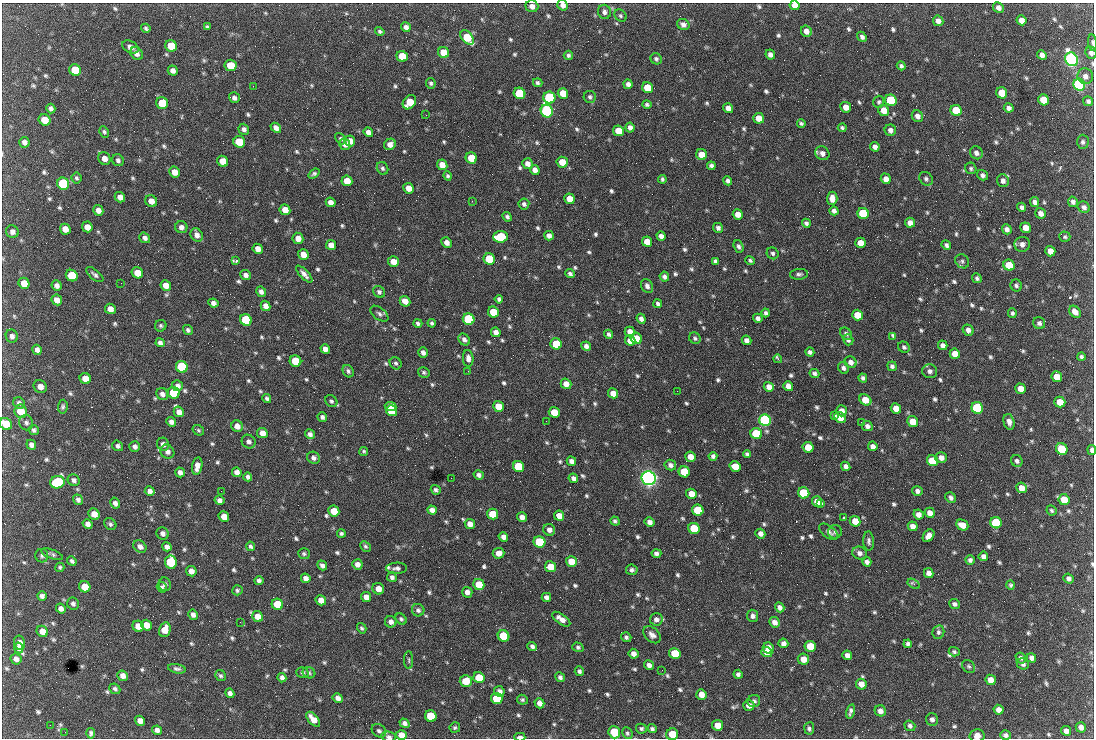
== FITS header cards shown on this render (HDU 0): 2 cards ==
NAXIS1  =                 1092 /fastest changing axis
NAXIS2  =                  736 /next to fastest changing axis

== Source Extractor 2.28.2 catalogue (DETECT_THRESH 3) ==
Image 1092 x 736 px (HDU 0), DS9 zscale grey, 1 PNG px = 1 image px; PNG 1096 x 740 px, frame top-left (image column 1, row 736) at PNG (2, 3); each listed source drawn as its Kron ellipse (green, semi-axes under 4 px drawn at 4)
Background 1530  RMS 37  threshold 110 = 3 sigma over >= 5 px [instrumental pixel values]
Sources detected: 807; of the 807, the 500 brightest by FLUX_AUTO listed and drawn (307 fainter detections omitted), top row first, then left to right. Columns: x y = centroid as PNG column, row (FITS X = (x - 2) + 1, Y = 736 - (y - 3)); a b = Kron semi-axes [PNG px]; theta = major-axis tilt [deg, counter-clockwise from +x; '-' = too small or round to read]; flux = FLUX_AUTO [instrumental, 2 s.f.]
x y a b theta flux
563 5 5 5 - 1.2e+04
795 5 5 4 - 1.9e+04
532 6 6 6 - 1.3e+04
998 8 6 5 - 1.0e+04
604 12 7 6 - 7.7e+03
620 16 7 5 -46 5.0e+03
1021 20 5 4 - 1.7e+04
938 21 5 5 - 1.2e+04
683 24 6 5 - 9.8e+03
208 26 3 3 - 8.5e+03
406 27 5 4 - 9.3e+03
146 28 5 3 - 5.1e+03
380 31 5 4 - 5.1e+03
806 31 6 5 - 1.3e+04
862 37 5 4 - 7.7e+03
467 38 8 5 -50 8.8e+04
1092 43 8 3 -84 5.0e+03
171 46 6 5 - 7.5e+04
130 47 9 5 -28 1.1e+04
444 52 6 5 - 5.3e+04
137 53 7 5 -51 1.1e+04
1091 53 6 5 - 9.0e+03
568 55 5 4 - 5.2e+03
770 55 5 4 - 1.1e+04
1042 55 5 4 - 1.2e+04
402 56 6 5 - 5.7e+04
656 59 6 5 - 5.9e+03
1072 59 7 6 - 1.3e+06
230 65 6 5 - 5.0e+04
901 66 4 4 - 5.5e+03
75 70 6 5 - 7.6e+04
173 70 5 5 - 1.1e+04
1085 76 8 7 - 1.4e+04
431 83 5 4 - 5.2e+03
538 83 5 4 - 5.4e+03
628 84 5 4 - 1.0e+04
1079 85 6 5 - 8.5e+05
253 86 2 2 - 1.9e+04
648 88 6 5 - 6.1e+04
520 93 6 5 - 1.7e+05
563 93 5 5 - 3.9e+04
1002 93 6 5 - 5.8e+04
590 97 6 6 - 5.4e+03
234 98 6 5 - 7.9e+03
549 98 6 6 - 2.8e+05
891 100 6 5 - 2.0e+05
1044 100 6 5 - 6.1e+04
1088 101 5 5 - 6.7e+03
409 102 8 6 49 5.1e+04
879 102 6 5 - 4.8e+03
162 103 6 5 - 7.7e+04
647 105 5 4 - 5.1e+03
846 107 5 5 - 2.1e+04
728 108 5 5 - 1.6e+04
1009 108 5 4 - 1.0e+04
51 109 5 4 - 7.5e+03
884 110 6 5 - 2.7e+04
956 110 6 5 - 9.3e+04
547 111 6 6 - 5.9e+05
426 115 2 2 - 6.3e+03
917 116 6 5 - 1.2e+04
759 118 5 5 - 3.3e+04
45 120 6 5 - 3.9e+04
801 123 4 4 - 4.7e+03
630 127 5 4 - 9.0e+03
276 128 6 4 -41 1.1e+04
842 128 4 3 - 4.7e+03
244 129 6 5 - 8.1e+03
890 130 6 5 - 1.1e+04
618 131 5 5 - 4.3e+04
104 132 6 4 -60 5.1e+03
368 132 5 4 - 1.2e+04
341 139 6 4 -49 4.6e+03
350 141 5 5 - 2.1e+04
24 142 5 5 - 9.3e+03
239 142 6 5 - 6.5e+04
1083 142 7 6 - 6.8e+03
345 144 6 5 - 1.4e+04
390 144 6 5 - 1.5e+04
875 147 5 4 - 9.5e+03
822 153 7 6 - 1.3e+04
976 153 7 6 - 1.0e+04
702 155 5 5 - 3.2e+04
104 158 6 6 - 1.6e+04
471 158 6 5 - 5.3e+04
118 160 6 5 - 6.6e+03
223 161 6 5 - 4.0e+04
562 162 5 5 - 3.5e+04
527 164 5 5 - 1.3e+04
442 165 5 5 - 2.7e+04
711 166 4 4 - 7.0e+03
383 168 6 5 - 5.3e+03
971 168 6 5 - 4.9e+03
535 170 5 4 - 1.2e+04
174 172 5 5 - 2.3e+04
314 174 6 4 38 5.7e+03
983 175 6 5 - 7.5e+03
448 176 5 4 - 4.9e+03
76 178 5 5 - 4.8e+03
662 179 4 3 - 4.7e+03
886 179 5 5 - 1.6e+04
926 179 7 6 - 6.7e+03
347 181 5 5 - 2.8e+04
728 181 5 4 - 7.1e+03
1003 181 6 5 - 1.0e+04
63 184 6 6 - 2.7e+05
409 188 5 5 - 2.3e+04
120 197 5 5 - 1.6e+04
832 198 6 5 - 1.7e+04
570 199 5 5 - 2.9e+04
151 201 6 5 - 1.8e+04
472 201 2 2 - 6.5e+03
331 202 5 4 - 1.3e+04
1035 202 5 4 - 1.0e+04
1073 202 5 4 - 7.8e+03
524 204 5 5 - 7.1e+03
1022 207 5 4 - 7.4e+03
1084 207 6 5 - 8.4e+03
98 210 5 5 - 1.2e+04
285 210 5 5 - 2.2e+04
834 211 5 4 - 7.9e+03
863 213 6 5 - 1.5e+05
1041 213 5 5 - 1.3e+04
738 214 5 5 - 1.8e+04
507 217 5 4 - 5.9e+03
806 223 4 4 - 6.4e+03
910 223 5 4 - 1.4e+04
87 227 5 5 - 2.0e+04
181 227 6 6 - 1.2e+04
718 228 5 5 - 8.0e+03
1026 228 5 5 - 2.5e+04
65 229 6 5 - 2.0e+04
1007 229 5 4 - 1.1e+04
12 232 6 6 - 1.0e+04
197 235 7 5 -57 1.3e+04
549 236 5 4 - 1.1e+04
661 236 5 4 - 1.1e+04
501 237 7 5 3 1.7e+05
1065 237 5 5 - 4.8e+03
145 238 6 5 - 8.4e+03
298 238 6 5 - 1.9e+04
447 242 5 5 - 1.3e+04
647 242 5 5 - 3.4e+04
861 243 5 5 - 3.3e+04
1022 244 8 7 - 1.2e+04
331 245 5 5 - 1.8e+04
946 245 5 4 - 7.1e+03
739 246 6 4 -69 6.5e+03
258 249 5 5 - 1.7e+04
1050 251 5 5 - 2.6e+04
773 253 6 5 - 6.3e+03
303 255 5 5 - 2.3e+04
489 259 6 5 - 1.5e+05
750 260 5 3 - 4.7e+03
236 261 3 3 - 1.2e+05
715 261 4 4 - 5.6e+03
962 261 8 6 -42 6.3e+03
393 262 5 5 - 2.5e+04
1009 265 6 5 - 5.8e+04
137 273 6 5 - 3.4e+04
304 274 11 4 -47 1.1e+04
570 274 5 4 - 6.4e+03
799 274 9 5 6 6.6e+03
95 275 10 5 -39 7.1e+03
246 275 5 5 - 9.5e+03
72 276 6 5 - 1.0e+05
664 277 5 4 - 7.8e+03
977 278 5 4 - 5.9e+03
24 283 6 5 - 3.2e+04
121 283 2 2 - 9.0e+03
57 285 5 5 - 9.7e+03
166 285 5 5 - 2.0e+04
1016 285 6 5 - 5.9e+03
647 286 7 5 -61 9.6e+03
261 292 5 5 - 9.5e+03
379 292 6 5 - 6.7e+03
499 299 4 4 - 6.3e+03
57 300 5 5 - 1.7e+04
405 301 5 5 - 2.1e+04
213 303 5 4 - 1.0e+04
658 304 4 4 - 5.8e+03
266 306 5 4 - 1.3e+04
110 309 5 5 - 1.7e+04
493 312 5 5 - 5.7e+04
1075 312 7 5 -48 1.6e+04
766 313 4 3 - 5.8e+03
1012 313 5 4 - 5.5e+03
379 314 10 6 -38 7.7e+03
857 315 5 5 - 4.2e+04
758 318 5 4 - 8.3e+03
469 319 6 5 - 2.6e+05
641 319 5 4 - 9.1e+03
246 320 6 5 - 2.1e+05
418 323 4 4 - 5.6e+03
432 323 4 4 - 5.0e+03
1039 323 6 6 - 7.9e+03
161 326 6 5 - 4.9e+03
188 330 5 4 - 5.3e+03
968 330 6 5 - 1.1e+04
496 332 5 4 - 1.2e+04
630 332 5 5 - 1.7e+04
609 334 4 3 - 6.0e+03
846 334 7 5 -52 7.1e+03
12 336 6 6 - 9.4e+03
893 337 4 3 - 1.9e+04
636 338 6 5 - 2.9e+04
695 338 6 5 - 5.5e+03
464 340 6 5 - 8.0e+03
630 340 5 5 - 2.5e+04
747 340 5 4 - 1.0e+04
848 340 6 5 - 6.6e+03
160 343 4 4 - 7.7e+03
556 344 6 5 - 8.6e+04
943 345 5 4 - 1.1e+04
586 346 5 4 - 9.0e+03
904 347 6 5 - 5.9e+03
325 349 5 4 - 1.2e+04
37 350 5 4 - 1.1e+04
810 352 4 4 - 6.8e+03
423 353 5 4 - 8.9e+03
955 354 5 5 - 2.7e+04
1081 357 4 3 - 5.5e+03
468 358 8 5 -86 1.2e+04
778 359 4 3 - 1.1e+04
295 361 6 5 - 9.1e+04
851 362 6 5 - 1.2e+04
396 363 6 5 - 5.6e+03
892 366 5 4 - 6.2e+03
182 367 6 5 - 3.2e+05
843 368 6 5 - 7.7e+03
348 371 6 5 - 6.2e+03
468 371 2 2 - 5.9e+03
930 371 7 7 - 9.4e+03
424 372 6 5 - 5.0e+03
814 373 5 4 - 5.9e+03
1057 377 5 5 - 3.5e+04
85 378 6 5 - 2.7e+04
863 378 4 4 - 6.3e+03
566 384 5 5 - 1.8e+04
40 386 7 6 - 1.7e+04
177 386 5 5 - 8.7e+03
788 386 5 5 - 1.6e+04
769 387 5 5 - 1.7e+04
1021 389 5 5 - 2.4e+04
677 391 2 2 - 6.0e+03
174 393 6 5 - 1.1e+05
613 393 5 5 - 2.0e+04
162 394 6 5 - 1.1e+04
267 398 4 4 - 6.0e+03
865 400 6 5 - 3.6e+04
331 401 6 5 - 5.2e+03
1060 402 5 5 - 3.6e+04
19 403 6 5 - 7.4e+03
498 406 5 5 - 4.0e+04
63 407 7 5 84 5.2e+03
391 407 6 4 -7 6.5e+04
896 408 5 5 - 2.5e+04
977 408 6 5 - 2.8e+05
20 411 7 6 - 5.6e+04
392 411 6 5 - 8.0e+04
842 411 6 5 - 1.4e+04
179 412 5 5 - 1.5e+04
554 412 5 5 - 4.5e+04
835 416 4 3 - 5.9e+03
322 417 5 5 - 6.9e+03
840 418 6 5 - 2.8e+04
765 420 6 5 - 7.1e+05
546 421 2 2 - 6.4e+03
913 421 5 5 - 3.5e+04
171 422 5 4 - 9.7e+03
861 422 2 2 - 5.5e+03
1009 422 8 5 -74 1.3e+04
26 423 8 7 - 8.0e+03
6 424 6 5 - 5.7e+04
237 426 6 5 - 1.7e+04
867 426 5 5 - 8.5e+03
34 430 5 4 - 5.9e+03
198 430 6 5 - 4.7e+03
262 433 5 5 - 2.1e+04
310 434 5 4 - 7.9e+03
756 434 6 5 - 1.7e+05
249 442 7 6 - 8.5e+03
163 444 6 6 - 1.0e+04
31 445 5 4 - 9.0e+03
118 446 6 5 - 6.3e+03
135 446 5 5 - 8.3e+03
873 446 5 4 - 1.1e+04
808 447 5 5 - 3.8e+04
1062 449 6 5 - 1.0e+05
1092 450 5 3 - 8.3e+03
167 452 7 6 - 1.0e+04
363 452 4 4 - 5.2e+03
747 454 4 4 - 5.6e+03
713 456 4 4 - 7.3e+03
691 457 5 5 - 2.4e+04
314 458 6 6 - 8.6e+03
941 458 6 5 - 1.4e+04
571 461 5 4 - 1.1e+04
932 461 6 5 - 9.7e+04
1017 461 6 5 - 7.7e+03
670 465 6 5 - 9.7e+03
197 466 9 5 80 1.8e+04
735 466 5 5 - 3.4e+04
846 466 5 4 - 9.7e+03
519 467 6 5 - 1.3e+05
180 472 5 4 - 1.0e+04
237 472 5 4 - 1.2e+04
684 472 6 5 - 1.1e+05
479 475 5 4 - 7.6e+03
248 477 4 4 - 7.5e+03
451 478 2 2 - 5.0e+03
573 478 5 4 - 9.0e+03
649 478 7 7 - 1.7e+06
74 480 6 5 - 7.5e+03
57 482 7 6 - 2.1e+05
1022 488 5 5 - 2.2e+04
436 490 5 4 - 6.1e+03
150 491 5 4 - 9.6e+03
221 491 2 2 - 6.9e+03
917 491 5 5 - 9.4e+03
804 493 6 5 - 1.6e+05
691 494 5 5 - 2.9e+04
951 498 6 5 - 6.7e+03
78 500 5 4 - 7.2e+03
219 500 5 4 - 9.8e+03
1064 500 6 5 - 4.4e+04
817 502 5 5 - 3.7e+04
115 503 6 5 - 8.3e+03
821 503 3 3 - 1.4e+04
432 510 5 4 - 1.1e+04
698 510 6 5 - 1.2e+05
1052 510 5 4 - 4.7e+03
334 511 5 5 - 4.5e+04
930 513 5 5 - 1.7e+04
94 514 6 5 - 2.2e+04
493 514 5 5 - 6.0e+04
918 515 5 4 - 1.4e+04
559 516 5 5 - 2.1e+04
224 517 5 5 - 2.5e+04
522 517 5 4 - 1.3e+04
843 517 3 3 - 5.0e+03
615 521 5 4 - 5.1e+03
855 521 5 5 - 3.1e+04
650 522 5 4 - 1.1e+04
996 523 6 5 - 1.6e+05
88 524 5 4 - 1.1e+04
110 524 6 5 - 5.8e+03
470 524 5 5 - 1.8e+04
962 525 6 5 - 2.5e+04
913 526 5 4 - 1.4e+04
694 528 6 5 - 9.7e+04
549 530 6 5 - 1.1e+04
829 532 11 6 -37 8.9e+03
835 532 7 6 - 6.6e+03
163 533 6 6 - 1.1e+04
341 533 4 4 - 5.3e+03
760 534 5 4 - 1.1e+04
929 536 7 5 51 1.7e+04
503 537 5 4 - 1.3e+04
869 541 9 5 -86 6.8e+03
539 542 6 5 - 1.8e+05
250 546 4 4 - 5.3e+03
365 546 6 4 -44 4.7e+03
140 547 7 5 -42 1.2e+04
167 547 5 4 - 9.2e+03
498 553 6 5 - 1.8e+04
656 553 5 4 - 8.1e+03
860 553 7 6 - 1.1e+04
52 554 11 4 -20 6.4e+03
304 554 6 5 - 4.6e+03
42 556 7 6 - 5.8e+03
983 556 5 4 - 9.9e+03
970 560 4 4 - 7.2e+03
72 561 5 4 - 5.7e+03
571 561 5 5 - 3.2e+04
171 562 7 6 - 1.7e+05
867 562 4 4 - 9.6e+03
357 564 5 5 - 1.3e+04
322 565 5 4 - 7.8e+03
60 567 4 4 - 5.0e+03
550 567 5 5 - 3.4e+04
397 568 10 5 1 8.8e+03
632 570 6 5 - 7.2e+03
191 571 5 5 - 1.5e+04
929 573 5 4 - 1.3e+04
392 577 5 4 - 7.4e+03
306 578 5 4 - 1.2e+04
1069 579 5 4 - 8.1e+03
259 581 4 4 - 7.0e+03
165 584 7 6 - 6.4e+03
479 584 6 5 - 4.8e+04
914 584 7 4 -31 4.6e+03
1011 585 5 4 - 4.6e+03
85 587 6 5 - 4.5e+04
162 587 5 5 - 6.0e+03
378 589 6 5 - 2.1e+04
237 590 5 5 - 4.9e+03
467 592 5 5 - 1.3e+04
42 596 5 4 - 8.6e+03
366 597 5 4 - 1.6e+04
546 597 5 4 - 9.2e+03
321 600 5 5 - 1.8e+04
73 604 6 6 - 6.9e+03
277 604 6 5 - 8.8e+04
955 604 6 5 - 6.9e+03
780 607 5 4 - 9.5e+03
61 608 5 4 - 1.1e+04
418 610 6 6 - 6.8e+03
193 615 5 4 - 1.0e+04
753 616 6 5 - 8.6e+03
257 617 6 5 - 2.4e+04
401 619 6 5 - 4.9e+03
561 619 10 5 -34 1.7e+04
656 619 6 6 - 9.6e+03
240 622 2 2 - 5.0e+03
391 622 6 5 - 1.1e+04
775 622 5 5 - 1.4e+04
147 625 5 5 - 2.6e+04
138 626 6 5 - 2.9e+04
362 628 5 4 - 4.9e+03
165 630 7 5 74 3.2e+04
42 631 6 5 - 2.2e+04
938 632 7 6 - 6.5e+03
652 635 10 6 -43 1.3e+04
504 636 6 5 - 1.2e+05
626 637 5 5 - 5.8e+03
19 643 7 5 -78 1.9e+04
783 643 5 4 - 1.0e+04
908 644 4 4 - 6.2e+03
532 646 5 4 - 7.3e+03
810 646 5 5 - 6.6e+04
578 647 5 4 - 4.7e+03
19 648 5 4 - 9.3e+03
768 648 5 5 - 2.1e+04
767 652 5 5 - 2.3e+04
954 652 5 4 - 4.9e+03
675 653 6 5 - 8.0e+04
633 654 5 5 - 1.4e+04
847 655 5 4 - 1.1e+04
1021 658 5 5 - 7.3e+03
1031 658 5 4 - 8.8e+03
16 659 6 5 - 1.1e+04
803 659 6 5 - 2.5e+04
409 660 9 4 -89 4.7e+03
1023 664 6 5 - 7.2e+03
649 665 5 5 - 1.0e+04
969 666 7 5 -44 5.3e+03
177 669 9 4 -11 7.0e+03
662 670 2 2 - 6.2e+03
579 671 5 4 - 6.2e+03
302 672 6 5 - 6.7e+03
309 673 6 5 - 5.3e+03
738 674 4 4 - 6.8e+03
123 676 6 5 - 1.4e+04
220 676 6 5 - 5.3e+03
560 677 5 4 - 7.0e+03
282 678 5 4 - 8.4e+03
479 678 6 5 - 6.1e+04
991 680 5 5 - 2.1e+04
466 681 6 5 - 5.6e+04
861 684 5 5 - 2.0e+04
115 689 6 4 -40 5.8e+03
499 691 5 5 - 1.1e+04
230 693 5 4 - 9.0e+03
701 695 5 5 - 2.0e+04
338 698 5 4 - 1.1e+04
497 699 6 5 - 1.0e+05
522 700 5 5 - 4.8e+03
754 701 6 6 - 7.2e+03
539 703 5 4 - 1.4e+04
749 705 5 5 - 1.4e+04
998 710 5 5 - 1.3e+04
851 711 7 4 74 7.8e+03
880 711 6 5 - 1.2e+04
431 716 6 5 - 8.9e+04
313 719 9 5 -48 2.6e+04
932 719 6 6 - 8.2e+03
140 721 5 4 - 1.6e+04
404 723 5 4 - 8.6e+03
50 725 2 2 - 4.9e+03
718 725 5 5 - 2.5e+04
910 726 5 5 - 6.2e+03
1081 727 5 5 - 1.1e+04
455 728 5 5 - 4.7e+03
809 728 6 5 - 6.0e+03
641 729 5 5 - 5.2e+03
652 729 4 4 - 5.8e+03
157 730 5 4 - 1.0e+04
379 731 8 6 -39 7.4e+03
1066 731 5 4 - 1.1e+04
65 732 2 2 - 9.6e+03
614 732 6 6 - 1.2e+05
91 733 5 4 - 6.2e+03
627 733 6 5 - 4.7e+03
672 734 6 5 - 6.5e+04
401 735 5 5 - 1.9e+04
1005 735 5 5 - 6.6e+03
977 736 7 6 - 1.5e+04
389 737 7 5 -12 7.9e+03
520 737 5 3 - 1.4e+04
At the frame edge (FLAGS 8, measured only in part): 12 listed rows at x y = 563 5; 795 5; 1092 43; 1091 53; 6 424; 1092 450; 614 732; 672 734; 401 735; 977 736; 389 737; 520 737
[307 fainter detections neither listed nor drawn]